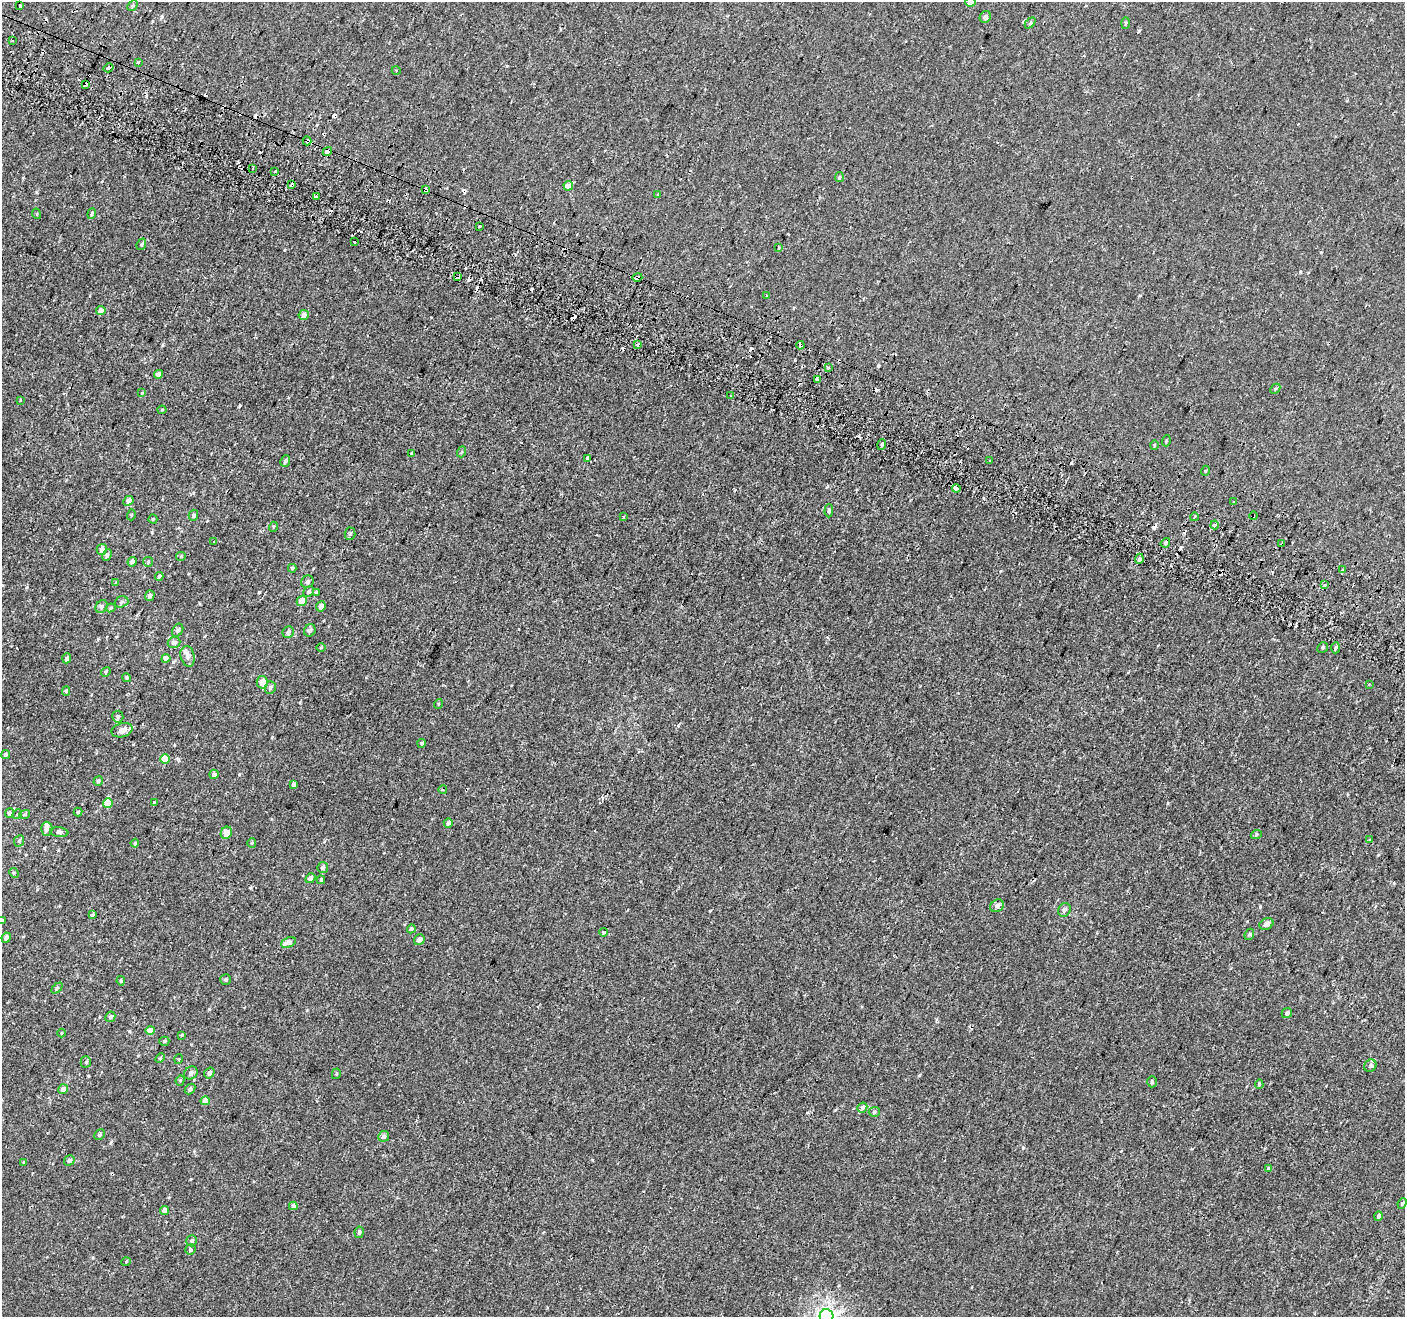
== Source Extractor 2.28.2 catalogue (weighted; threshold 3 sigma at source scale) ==
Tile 11 of 4 x 4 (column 3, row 3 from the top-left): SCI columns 2854-4256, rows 1643-2957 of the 5715 x 5843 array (HDU 1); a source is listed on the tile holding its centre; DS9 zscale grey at full resolution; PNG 1407 x 1319 px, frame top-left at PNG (2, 2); each listed source drawn as its Kron ellipse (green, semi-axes under 4 px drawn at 4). Shown black and unused: <1% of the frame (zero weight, under 2 of 3 exposures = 3% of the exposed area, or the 3 px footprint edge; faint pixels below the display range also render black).
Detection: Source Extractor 2.28.2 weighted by HDU 2 'WHT'; one run over the whole footprint, this tile lists its part. Background 1.28e-04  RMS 0.0031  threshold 0.0139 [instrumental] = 3 sigma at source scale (4.5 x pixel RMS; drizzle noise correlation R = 1.50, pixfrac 1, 0.0396/0.0396 arcsec/px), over >= 5 px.
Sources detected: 213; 30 cosmic-ray / hot-pixel residue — neither listed nor drawn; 2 inside a brighter listed object's ellipse — not listed separately; the other 181 listed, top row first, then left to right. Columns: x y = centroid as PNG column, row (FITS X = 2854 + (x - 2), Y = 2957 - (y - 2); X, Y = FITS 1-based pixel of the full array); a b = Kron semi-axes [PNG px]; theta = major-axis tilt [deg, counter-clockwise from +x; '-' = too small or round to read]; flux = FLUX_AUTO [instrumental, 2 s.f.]
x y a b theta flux
970 2 5 5 - 1.7
20 5 4 3 - 2.5
133 6 6 4 46 0.38
985 17 6 5 - 1.1
1030 23 6 4 45 0.41
1126 23 5 3 - 0.28
12 40 3 2 - 0.36
138 62 3 3 - 0.43
109 68 5 3 - 1.5
396 70 4 3 - 0.29
85 85 4 3 - 2.8
307 141 4 3 - 1.3
327 151 5 4 - 1.5
252 168 3 2 - 0.33
275 171 3 2 - 0.27
839 177 5 4 - 0.39
292 185 4 3 - 1.6
568 186 5 4 - 2.6
425 189 4 3 - 4.8
658 194 4 2 - 0.33
316 196 3 3 - 0.71
37 214 5 3 - 0.26
92 214 5 4 - 0.39
479 226 3 3 - 1.7
354 242 3 3 - 1.5
141 244 6 4 68 0.42
779 248 4 3 - 0.3
458 277 4 3 - 1.9
637 277 5 3 - 9.6
766 295 3 3 - 0.42
101 311 5 4 - 1.8
304 315 5 5 - 1.5
637 344 3 3 - 1.1
800 345 4 3 - 2.6
828 367 3 3 - 1.6
158 374 5 4 - 0.98
818 379 4 3 - 0.8
1275 389 5 4 - 0.35
142 393 4 4 - 0.23
731 395 3 2 - 0.31
21 400 3 3 - 0.4
162 410 4 4 - 0.27
1166 441 5 3 - 0.27
882 445 5 3 - 0.49
1154 445 5 3 - 0.3
461 452 5 3 - 0.28
412 453 3 3 - 0.81
587 458 4 3 - 0.38
990 460 3 3 - 1
285 461 6 4 65 0.76
1205 471 5 3 - 0.29
956 488 4 3 - 1.8
128 501 5 4 - 1.4
1234 502 3 2 - 0.3
829 511 6 4 87 0.54
131 515 5 3 - 0.28
193 515 5 4 - 0.87
623 516 4 3 - 0.36
1253 516 4 3 - 3.2
1194 517 4 2 - 0.33
153 519 4 4 - 0.26
1215 525 4 3 - 2
273 527 5 3 - 0.33
350 534 6 5 - 0.5
214 542 3 2 - 0.46
1165 543 5 4 - 0.62
1282 544 3 3 - 0.77
102 549 5 5 - 1.2
107 555 6 4 63 0.65
181 556 5 4 - 0.33
1139 559 5 4 - 0.61
132 562 5 4 - 1.5
148 562 5 4 - 0.38
292 568 4 4 - 0.46
1343 570 3 3 - 1.2
159 576 4 3 - 0.49
307 582 6 6 - 0.65
116 583 3 3 - 0.81
1324 585 4 3 - 0.64
309 592 6 4 45 0.54
316 593 4 4 - 0.37
150 596 5 4 - 0.95
302 601 5 5 - 2.5
121 602 7 5 18 0.66
321 606 5 4 - 1.3
102 607 7 5 56 0.78
111 608 5 4 - 0.34
178 630 7 5 61 0.68
310 630 6 5 - 0.85
288 632 6 5 - 1
174 643 6 5 - 0.98
1323 647 6 5 - 0.43
321 648 5 3 - 0.24
1335 648 5 3 - 0.44
188 656 10 7 -75 2
67 658 5 4 - 0.86
166 658 4 4 - 2
106 672 5 4 - 0.37
127 678 4 4 - 0.5
262 682 6 5 - 2.8
1369 684 3 2 - 0.27
270 688 6 5 - 0.6
66 691 5 4 - 0.52
438 704 5 3 - 0.22
118 717 6 5 - 0.67
122 730 11 7 15 1.9
422 743 4 4 - 0.49
5 754 5 4 - 0.59
165 759 5 4 - 5.2
214 774 4 4 - 1.1
98 781 5 4 - 0.59
294 784 4 3 - 0.79
443 790 4 3 - 0.26
154 802 4 4 - 0.26
108 803 5 5 - 4
78 812 4 4 - 0.42
9 813 5 4 - 0.85
17 814 5 4 - 0.39
25 814 5 3 - 0.34
448 823 5 4 - 1.2
47 829 7 5 -89 0.87
59 832 9 4 -6 0.79
226 833 6 5 - 2.6
1256 835 5 3 - 0.31
1370 840 3 2 - 0.27
19 841 6 5 - 0.53
135 843 4 4 - 0.37
252 843 5 4 - 0.31
323 868 5 5 - 0.75
14 873 5 4 - 0.34
310 878 5 4 - 0.97
321 880 4 3 - 0.39
997 906 7 6 - 1.1
1064 910 7 6 - 0.68
92 915 4 3 - 0.51
2 921 4 3 - 0.38
1266 924 7 5 24 1.3
411 929 5 4 - 0.53
603 932 4 4 - 0.57
1249 934 6 4 67 0.46
6 938 5 4 - 1.2
419 940 6 5 - 1.1
288 942 8 5 22 1.7
226 980 5 5 - 0.49
121 981 5 3 - 0.38
57 988 6 4 44 0.37
1287 1013 5 5 - 0.83
110 1017 5 4 - 0.57
150 1030 4 4 - 3
62 1033 4 3 - 0.22
181 1035 3 3 - 1.1
164 1041 5 4 - 0.5
160 1058 5 3 - 0.32
179 1059 5 3 - 0.24
86 1062 5 5 - 0.39
1370 1066 6 5 - 0.65
191 1073 7 6 - 0.86
209 1073 6 5 - 1.2
336 1074 5 4 - 0.35
180 1080 5 4 - 0.38
1152 1082 5 4 - 0.46
1259 1084 5 4 - 0.36
63 1089 5 4 - 1.5
190 1089 6 4 48 0.69
205 1101 4 4 - 1.8
862 1107 5 4 - 0.68
874 1112 5 5 - 0.47
99 1135 6 4 45 0.58
384 1136 5 5 - 0.96
69 1160 5 4 - 0.71
24 1162 4 3 - 0.27
1268 1168 4 3 - 0.26
1402 1203 5 4 - 0.41
293 1206 4 4 - 1
164 1210 5 4 - 1.3
1378 1216 5 4 - 0.82
359 1232 6 4 81 0.59
192 1241 5 5 - 0.58
190 1250 5 5 - 0.54
126 1262 5 3 - 0.24
827 1316 7 7 - 120
Overlapping masked pixels (flux is a lower limit): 13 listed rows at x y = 20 5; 109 68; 85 85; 307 141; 327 151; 292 185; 425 189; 458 277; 637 277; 800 345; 956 488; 1253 516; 1282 544
Isophote crosses this tile's border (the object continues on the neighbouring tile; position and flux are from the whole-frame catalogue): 3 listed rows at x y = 970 2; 2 921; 827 1316
Unlisted compact peaks at least as high as the median listed source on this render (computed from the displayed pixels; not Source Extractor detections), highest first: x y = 1023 1148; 259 592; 878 366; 209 1009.